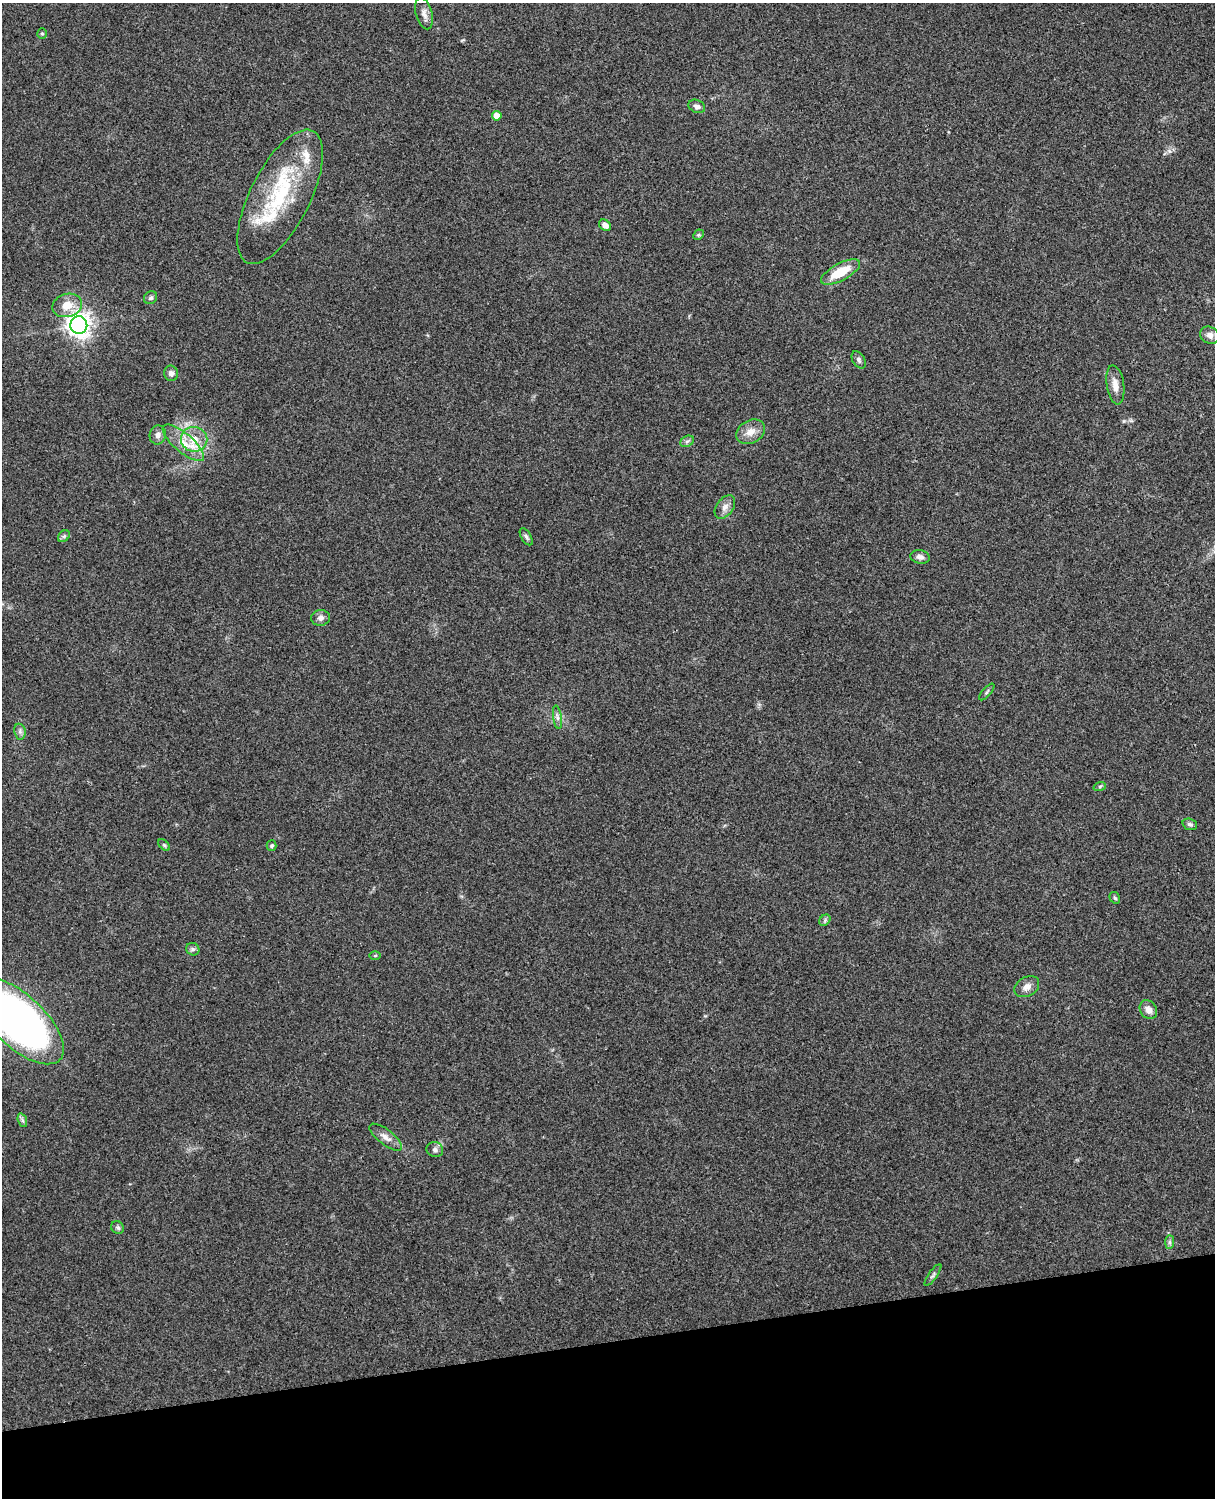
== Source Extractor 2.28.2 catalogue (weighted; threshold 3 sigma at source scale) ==
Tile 10 of 4 x 3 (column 2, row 3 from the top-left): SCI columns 1332-2544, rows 165-1660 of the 5089 x 4930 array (HDU 1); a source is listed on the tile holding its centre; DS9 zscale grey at full resolution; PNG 1217 x 1500 px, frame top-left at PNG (2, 3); each listed source drawn as its Kron ellipse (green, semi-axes under 4 px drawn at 4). Shown black and unused: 10% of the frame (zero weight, under 3 of 4 exposures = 6% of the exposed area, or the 3 px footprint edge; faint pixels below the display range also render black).
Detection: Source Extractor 2.28.2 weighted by HDU 2 'WHT'; one run over the whole footprint, this tile lists its part. Background 0.221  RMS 0.0084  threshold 0.0377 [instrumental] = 3 sigma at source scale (4.5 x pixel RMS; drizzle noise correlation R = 1.50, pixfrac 1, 0.05/0.05 arcsec/px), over >= 5 px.
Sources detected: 49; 4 inside a brighter listed object's ellipse — not listed separately; the other 45 listed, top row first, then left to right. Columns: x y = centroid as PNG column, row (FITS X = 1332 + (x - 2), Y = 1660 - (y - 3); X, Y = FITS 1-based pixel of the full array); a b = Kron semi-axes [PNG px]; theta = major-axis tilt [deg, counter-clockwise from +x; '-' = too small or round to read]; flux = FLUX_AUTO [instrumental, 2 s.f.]
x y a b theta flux
424 13 16 8 -74 4.9
42 33 5 5 - 1.1
697 106 9 6 -22 3.2
497 116 5 4 - 8.5
280 197 74 30 63 78
605 225 6 5 - 5.7
698 235 6 4 44 1.2
840 272 21 8 28 21
151 298 7 6 - 2
67 305 15 11 17 12
79 325 9 8 - 630
1210 335 10 8 -28 4.9
859 360 9 6 -59 2.3
171 373 8 7 - 3.3
1115 385 20 8 -81 7.4
750 432 15 11 29 8.2
158 435 9 8 - 3.8
194 439 13 12 - 13
687 441 7 5 29 1.9
183 443 26 9 -40 14
725 507 13 8 54 5
64 536 6 5 - 1.6
526 537 9 5 -59 2
920 557 10 6 -11 3.6
320 618 9 8 - 4.1
987 692 10 4 48 1.5
557 717 12 4 -81 2.8
20 732 8 5 -80 2.2
1100 786 6 4 19 1.2
1190 824 7 5 -20 2.1
164 845 7 4 -45 1.2
272 846 5 5 - 1.2
1115 898 6 5 - 1.4
825 920 6 5 - 1.5
193 949 7 6 - 2
375 956 6 4 2 0.96
1027 987 13 9 30 5.5
1148 1010 10 8 -56 6
19 1021 56 26 -43 480
22 1120 7 4 -71 1.8
386 1137 20 7 -38 6.3
435 1150 8 7 - 2.8
118 1228 7 6 - 1.9
1170 1242 7 4 89 1.7
933 1275 13 3 54 1.9
Isophote crosses this tile's border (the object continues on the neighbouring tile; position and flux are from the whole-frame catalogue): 1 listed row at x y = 19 1021